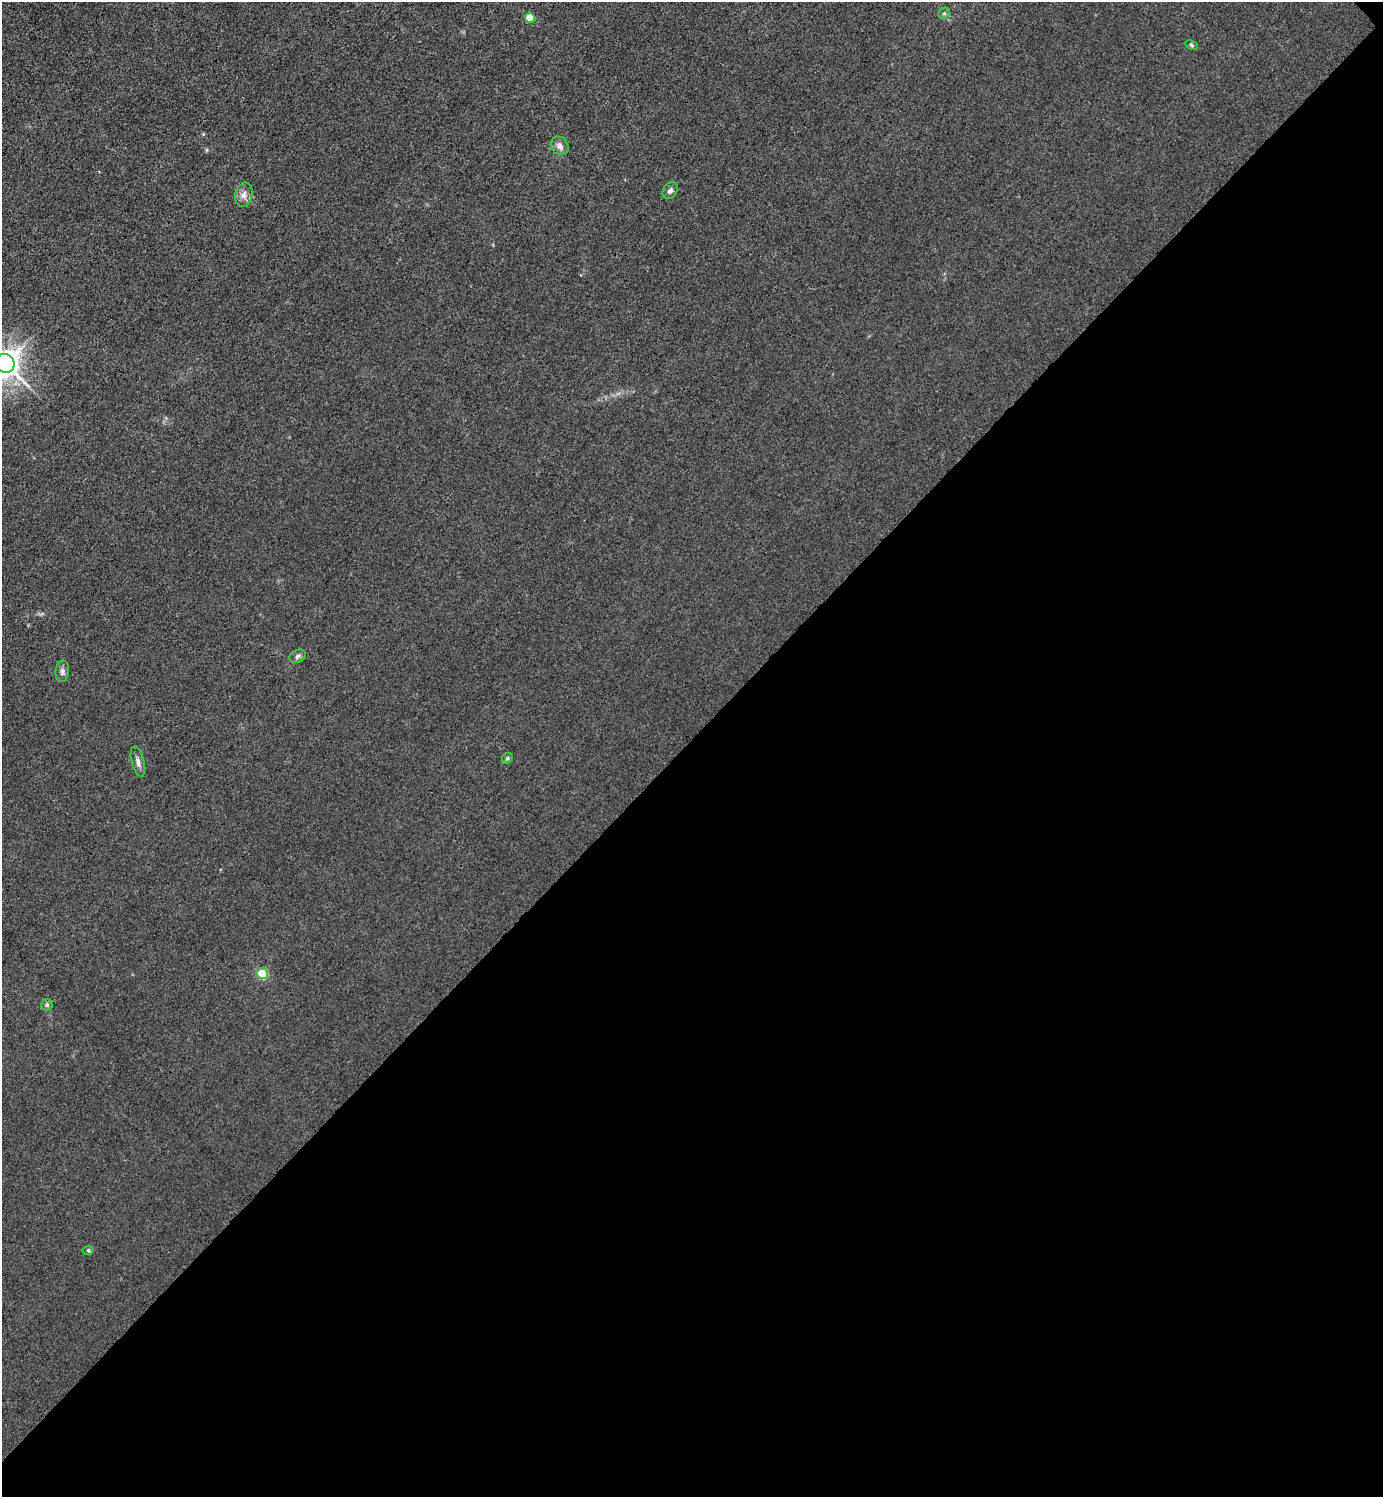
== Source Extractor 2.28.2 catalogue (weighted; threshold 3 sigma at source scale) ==
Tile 12 of 4 x 4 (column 4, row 3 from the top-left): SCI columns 4445-5825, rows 1497-2991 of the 5983 x 5983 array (HDU 1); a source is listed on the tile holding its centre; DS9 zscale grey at full resolution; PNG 1385 x 1499 px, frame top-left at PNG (2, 2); each listed source drawn as its Kron ellipse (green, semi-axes under 4 px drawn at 4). Shown black and unused: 51% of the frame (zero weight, under 3 of 4 exposures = <1% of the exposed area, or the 3 px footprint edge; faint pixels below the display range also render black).
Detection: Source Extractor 2.28.2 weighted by HDU 2 'WHT'; one run over the whole footprint, this tile lists its part. Background 0.0215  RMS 0.0062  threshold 0.0278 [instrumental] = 3 sigma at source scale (4.5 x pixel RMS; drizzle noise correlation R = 1.50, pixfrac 1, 0.05/0.05 arcsec/px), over >= 5 px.
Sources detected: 14; all 14 listed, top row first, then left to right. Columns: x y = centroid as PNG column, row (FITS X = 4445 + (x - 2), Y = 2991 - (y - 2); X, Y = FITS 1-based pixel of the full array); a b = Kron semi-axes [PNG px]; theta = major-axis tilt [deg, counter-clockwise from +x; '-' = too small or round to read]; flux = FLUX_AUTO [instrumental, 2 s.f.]
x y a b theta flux
944 13 6 5 - 1.3
530 18 5 5 - 19
1191 45 6 4 -28 0.92
560 146 10 8 -50 3.7
670 190 9 6 54 2.2
244 195 12 8 79 3.9
5 363 10 9 - 810
298 656 8 6 29 2
62 671 11 7 84 2.3
507 758 6 5 - 1.1
138 762 15 6 -76 3.2
262 974 5 5 - 46
47 1005 5 5 - 1.3
88 1250 5 4 - 0.87
Isophote crosses this tile's border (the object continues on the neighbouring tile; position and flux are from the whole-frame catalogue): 1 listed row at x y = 5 363